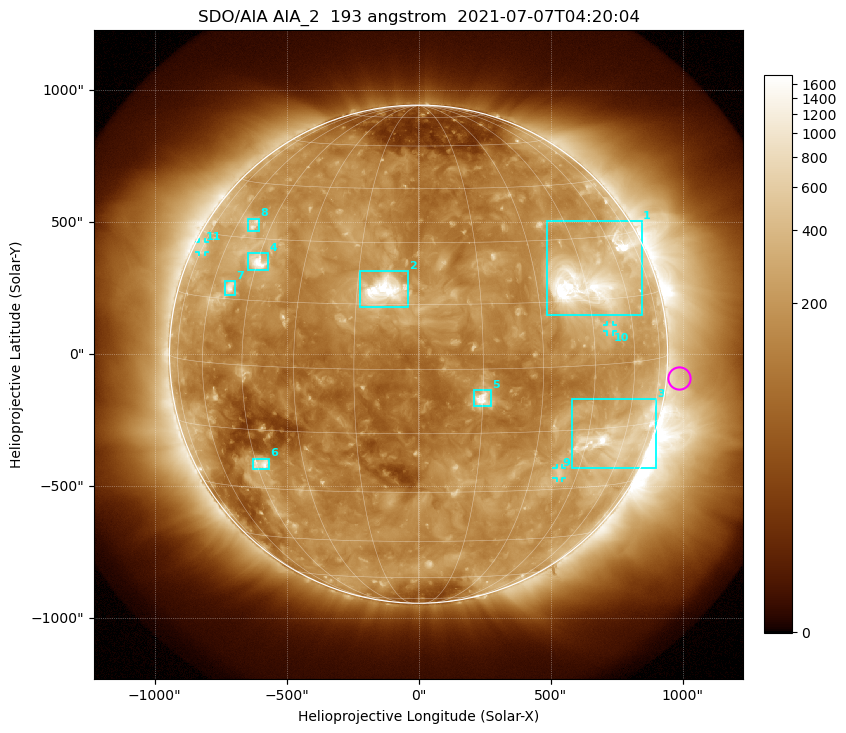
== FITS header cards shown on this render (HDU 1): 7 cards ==
TELESCOP= 'SDO/AIA '           / For AIA: SDO/AIA
INSTRUME= 'AIA_2   '           / For AIA: AIA_ATA1, AIA_ATA2, AIA_ATA3 or AIA_AT
WAVELNTH=                  193 / [angstrom] Wavelength
WAVEUNIT= 'angstrom'           / Wavelength unit: angstrom
DATE-OBS= '2021-07-07T04:20:04.843' / [ISO] Date when observation started; ISO 8
CTYPE1  = 'HPLN-TAN'           / CTYPE1: HPLN
CTYPE2  = 'HPLT-TAN'           / CTYPE2: HPLT

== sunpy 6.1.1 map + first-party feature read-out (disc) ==
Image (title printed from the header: SDO/AIA AIA_2  193 angstrom  2021-07-07T04:20:04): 1024 x 1024 px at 2.4 arcsec/px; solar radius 944 arcsec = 393 px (full disc in frame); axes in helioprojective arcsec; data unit not stated in the header (colour bar unlabelled)
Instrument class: DISC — disc imager (sunpy class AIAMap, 193 A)
Bright regions (active regions / flare kernels): reference = the median radial profile (limb darkening/brightening removed); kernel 9 px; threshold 5 sigma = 321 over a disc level ~157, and >= 1.15x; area >= 12 px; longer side >= 9 px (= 22 arcsec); searched inside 0.97 R_sun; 11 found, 11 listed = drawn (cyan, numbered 1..; 3 of them under ~33 arcsec drawn as corner ticks so the feature stays visible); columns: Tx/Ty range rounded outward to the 5 arcsec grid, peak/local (2 s.f.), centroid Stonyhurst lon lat
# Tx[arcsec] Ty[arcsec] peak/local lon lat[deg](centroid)
1 485..845 145..505 16 +48 +20
2 -220..-35 180..315 21 -8 +18
3 580..900 -435..-170 11 +57 -18
4 -645..-565 320..385 11 -45 +24
5 210..275 -200..-135 12 +15 -7
6 -630..-565 -440..-395 7.6 -43 -24
7 -735..-695 225..275 6.7 -52 +18
8 -645..-605 465..515 4.3 -52 +33
9 520..545 -470..-430 3.5 +39 -26
10 715..740 85..110 3.3 +51 +8
11 -830..-805 385..425 2.7 -74 +26
Off-limb structures (1.02-1.3 R_sun): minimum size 162 px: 3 found; the strongest spans PA ~220..320 deg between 1.02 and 1.3 R_sun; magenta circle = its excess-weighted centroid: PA ~265 deg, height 1.05 R_sun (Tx ~990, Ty ~-90 arcsec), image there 1.5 x the reference